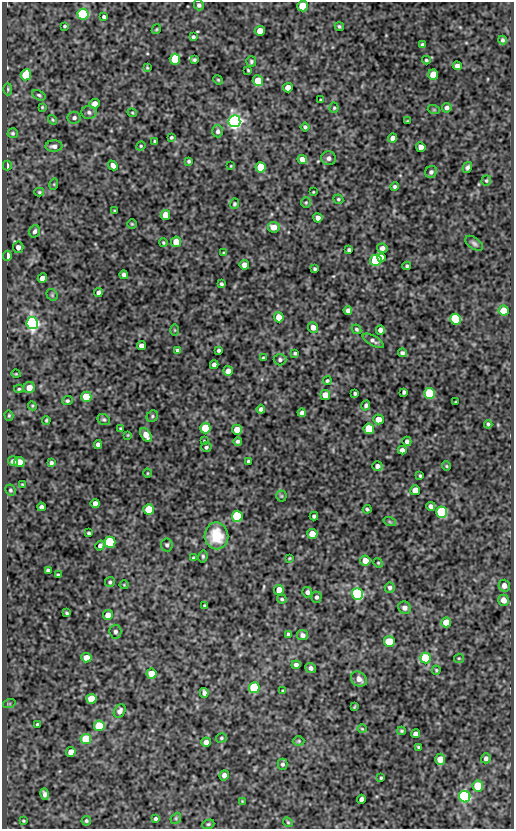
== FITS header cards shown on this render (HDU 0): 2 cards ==
NAXIS1  =                  512
NAXIS2  =                  827

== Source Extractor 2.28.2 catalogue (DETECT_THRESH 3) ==
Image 512 x 827 px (HDU 0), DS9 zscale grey, 1 PNG px = 1 image px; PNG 516 x 831 px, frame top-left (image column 1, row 827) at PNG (2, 2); each listed source drawn as its Kron ellipse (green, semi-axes under 4 px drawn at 4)
Background 75.5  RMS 0.5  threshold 1.5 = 3 sigma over >= 5 px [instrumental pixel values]
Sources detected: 234; all 234 listed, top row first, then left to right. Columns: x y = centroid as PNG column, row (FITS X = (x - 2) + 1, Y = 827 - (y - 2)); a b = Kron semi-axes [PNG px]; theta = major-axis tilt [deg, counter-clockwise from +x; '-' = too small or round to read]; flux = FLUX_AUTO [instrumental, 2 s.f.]
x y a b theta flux
199 5 5 5 - 94
303 6 5 5 - 1200
83 14 5 5 - 4400
104 17 4 3 - 69
65 26 3 3 - 44
339 26 5 4 - 53
156 29 5 4 - 37
260 31 5 5 - 390
193 37 4 3 - 60
503 40 4 4 - 60
422 45 4 3 - 52
175 59 5 5 - 1600
194 60 4 3 - 58
426 60 4 3 - 43
251 61 5 5 - 60
457 66 5 4 - 130
147 68 4 3 - 36
248 70 3 2 - 36
26 75 5 5 - 1400
433 75 5 5 - 510
218 80 5 4 - 39
258 81 5 5 - 640
288 88 5 4 - 340
8 89 6 3 -90 46
39 95 7 4 -29 60
320 100 3 2 - 36
95 104 5 5 - 220
42 107 3 3 - 33
334 108 5 4 - 45
447 108 5 4 - 100
434 110 6 4 -18 37
89 112 7 6 - 99
132 113 5 3 - 34
74 118 6 6 - 98
52 120 5 3 - 34
234 121 6 6 - 12000
407 121 3 3 - 28
305 127 4 3 - 60
218 131 6 5 - 100
13 133 5 5 - 56
171 138 3 3 - 49
393 138 4 4 - 180
155 141 3 3 - 46
54 146 8 5 2 140
141 146 5 4 - 42
421 147 5 4 - 270
329 158 7 7 - 120
302 159 5 4 - 230
189 161 3 3 - 52
113 165 5 4 - 180
7 166 5 3 - 150
231 166 3 3 - 27
261 167 5 5 - 1400
467 167 6 4 58 89
431 172 6 5 - 88
486 180 5 4 - 45
54 184 6 3 73 34
395 186 4 4 - 63
39 192 5 4 - 45
313 192 3 2 - 27
338 199 5 4 - 46
306 202 5 4 - 42
234 204 5 4 - 51
115 211 4 2 - 34
165 215 5 5 - 450
318 218 4 4 - 190
132 224 4 4 - 39
274 227 6 5 - 310
35 231 6 5 - 89
176 242 5 5 - 520
163 243 4 4 - 46
474 243 10 5 -37 92
18 247 6 5 - 150
382 248 5 4 - 130
349 250 4 3 - 64
224 253 3 3 - 33
7 256 5 3 - 590
381 258 4 4 - 320
376 260 6 5 - 3100
244 265 5 4 - 190
407 266 4 4 - 57
315 269 4 3 - 55
124 275 4 4 - 110
42 278 5 4 - 300
221 284 3 3 - 59
98 293 4 4 - 120
52 295 6 5 - 51
348 310 4 4 - 120
504 310 5 5 - 510
279 317 5 5 - 430
456 319 5 5 - 3500
32 323 6 5 - 10000
313 327 5 5 - 220
356 329 5 4 - 51
175 330 6 4 -89 41
380 330 4 4 - 190
373 341 12 5 -30 120
142 346 4 4 - 210
177 350 4 4 - 71
219 350 3 3 - 64
295 353 4 3 - 53
402 353 4 4 - 79
263 358 3 3 - 50
280 360 6 5 - 82
214 365 4 4 - 120
228 371 5 5 - 250
16 374 4 3 - 28
327 381 4 3 - 48
29 388 6 5 - 300
19 389 5 4 - 44
404 392 4 3 - 61
355 393 3 3 - 56
429 393 5 5 - 2700
325 395 5 5 - 370
86 397 5 5 - 960
67 401 5 4 - 60
455 402 3 2 - 22
366 405 5 4 - 84
32 406 4 4 - 36
261 409 4 4 - 93
302 413 4 4 - 100
9 415 5 4 - 44
152 416 6 5 - 57
104 419 6 5 - 63
378 419 5 5 - 320
46 420 4 3 - 45
488 424 4 3 - 56
121 428 3 3 - 47
205 428 5 5 - 1600
369 429 5 5 - 1700
237 430 5 5 - 410
128 435 4 3 - 30
146 435 8 4 -56 320
204 441 4 2 - 23
238 441 4 4 - 76
407 441 5 4 - 110
98 445 4 4 - 140
206 447 5 4 - 59
402 450 4 4 - 140
13 461 5 5 - 84
248 461 3 3 - 56
19 462 5 5 - 400
51 463 4 3 - 72
377 466 5 4 - 130
446 466 4 4 - 37
147 473 4 3 - 27
420 476 3 3 - 43
22 484 4 2 - 27
10 490 6 5 - 55
415 490 5 5 - 460
281 496 5 5 - 45
95 503 4 4 - 200
431 506 4 4 - 140
41 507 4 4 - 100
149 509 5 5 - 890
367 509 4 3 - 57
442 512 5 5 - 3400
237 516 5 5 - 3400
314 516 4 3 - 72
390 522 6 4 -19 47
89 533 3 3 - 51
312 534 5 5 - 500
216 536 13 12 - 1100
110 542 5 5 - 3500
167 545 6 6 - 72
100 546 5 4 - 91
203 556 6 4 79 57
193 558 3 3 - 49
289 558 3 2 - 31
365 561 5 5 - 310
378 563 5 4 - 37
48 571 4 3 - 82
58 575 4 3 - 58
110 582 5 5 - 59
124 585 4 4 - 29
504 586 6 5 - 180
390 588 5 5 - 87
279 590 5 5 - 460
307 592 5 5 - 100
357 594 6 5 - 4900
317 597 5 5 - 86
282 599 5 4 - 55
504 600 5 5 - 260
204 605 3 2 - 30
405 608 6 6 - 130
67 613 3 3 - 45
108 615 5 4 - 300
446 622 5 5 - 540
115 632 7 6 - 95
288 634 4 3 - 77
303 635 5 5 - 130
389 642 5 5 - 1300
86 658 5 4 - 320
425 658 5 5 - 1600
459 658 5 4 - 38
296 665 4 4 - 100
311 668 5 5 - 110
436 670 4 3 - 43
152 674 5 5 - 760
359 679 8 7 - 230
254 688 5 5 - 2400
283 691 3 3 - 40
204 693 5 4 - 110
91 699 5 5 - 840
9 704 6 4 18 43
354 707 4 2 - 35
120 711 7 5 56 130
38 725 4 4 - 100
99 726 5 5 - 1200
362 729 5 3 - 30
402 731 4 3 - 47
416 734 4 4 - 190
221 738 5 4 - 50
86 739 5 5 - 1700
299 741 6 5 - 48
206 742 5 4 - 190
419 747 3 3 - 51
71 752 5 4 - 260
486 758 5 5 - 100
440 759 5 5 - 390
282 764 5 5 - 72
224 775 5 4 - 150
381 778 3 2 - 40
478 786 5 5 - 1200
44 794 6 4 -76 110
465 797 6 5 - 6500
361 799 4 4 - 120
242 801 4 3 - 28
176 818 6 4 47 51
155 819 4 3 - 62
23 821 4 3 - 39
86 821 5 4 - 57
288 822 5 4 - 43
208 824 6 4 20 50
At the frame edge (FLAGS 8, measured only in part): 1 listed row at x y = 303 6